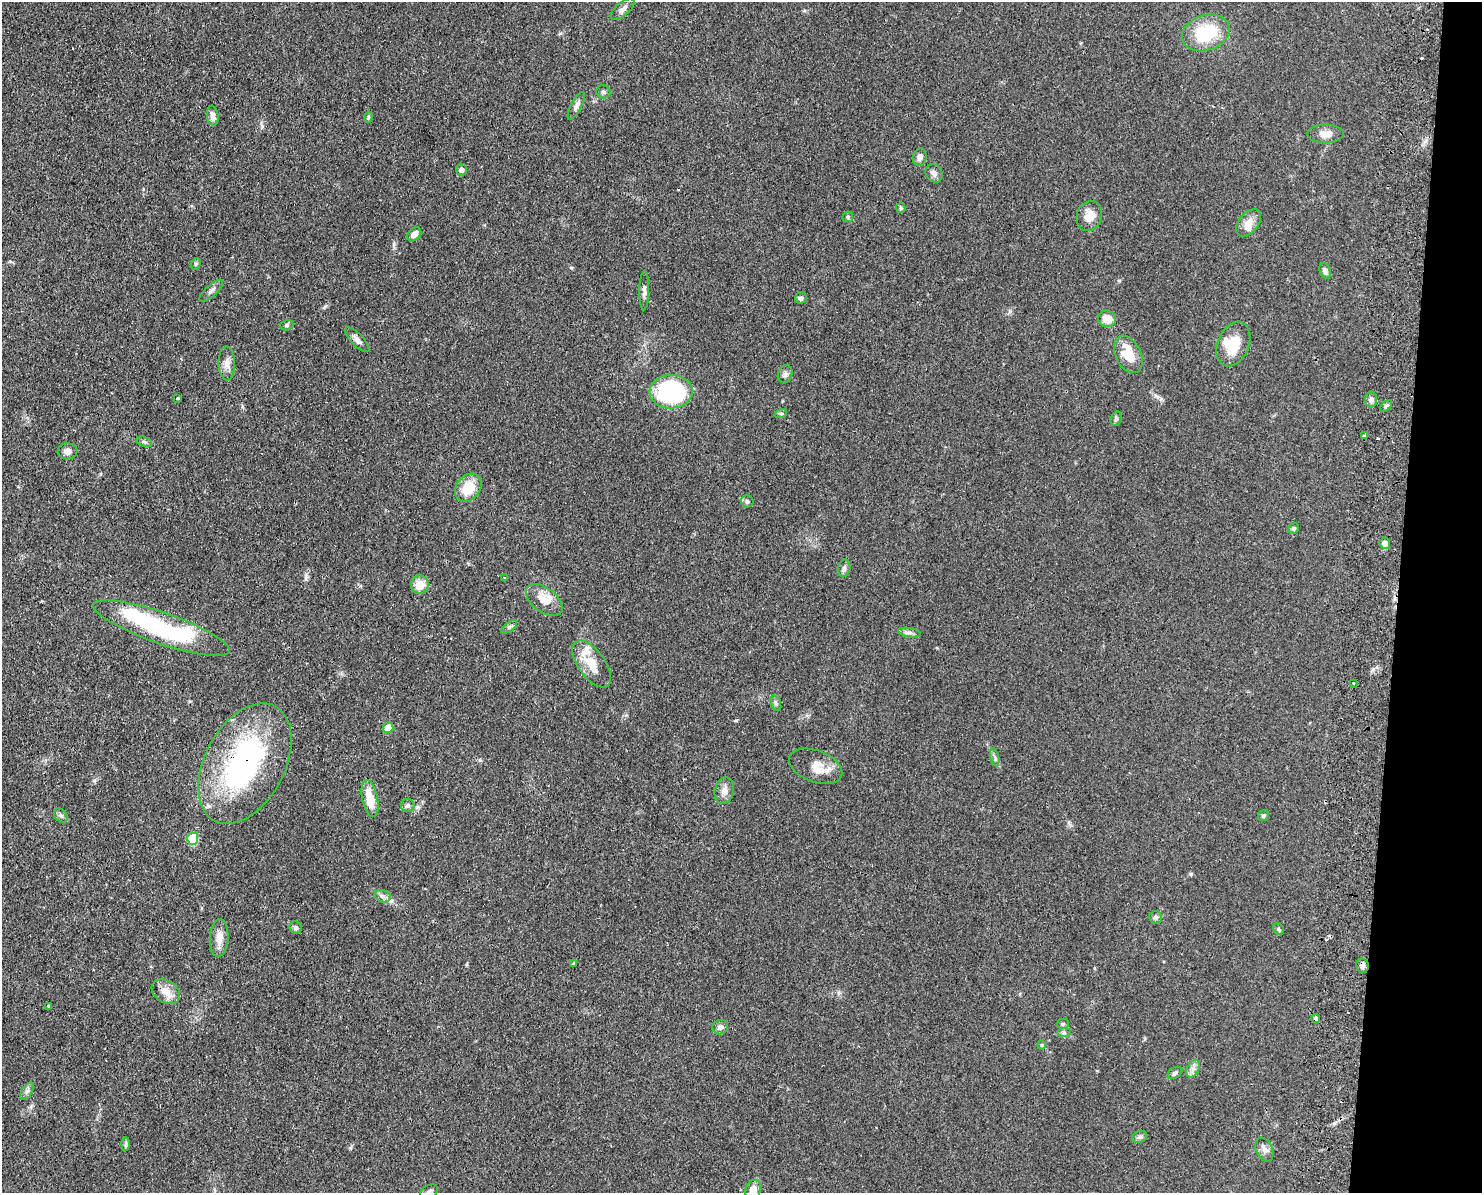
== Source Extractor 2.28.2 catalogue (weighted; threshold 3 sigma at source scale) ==
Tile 6 of 3 x 4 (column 3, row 2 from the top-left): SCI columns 3133-4612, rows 2392-3582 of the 4899 x 4783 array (HDU 1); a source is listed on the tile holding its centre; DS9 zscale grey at full resolution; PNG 1484 x 1195 px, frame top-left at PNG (2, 2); each listed source drawn as its Kron ellipse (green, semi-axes under 4 px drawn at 4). Shown black and unused: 6% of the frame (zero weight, under 2 of 3 exposures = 3% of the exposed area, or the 3 px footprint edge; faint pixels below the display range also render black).
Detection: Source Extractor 2.28.2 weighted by HDU 2 'WHT'; one run over the whole footprint, this tile lists its part. Background 0.0673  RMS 0.0058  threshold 0.0261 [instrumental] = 3 sigma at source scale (4.5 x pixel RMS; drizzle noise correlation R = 1.50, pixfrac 1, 0.05/0.05 arcsec/px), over >= 5 px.
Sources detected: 95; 2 inside a brighter object's white glare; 7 cosmic-ray / hot-pixel residue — neither listed nor drawn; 4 inside a brighter listed object's ellipse — not listed separately; the other 82 listed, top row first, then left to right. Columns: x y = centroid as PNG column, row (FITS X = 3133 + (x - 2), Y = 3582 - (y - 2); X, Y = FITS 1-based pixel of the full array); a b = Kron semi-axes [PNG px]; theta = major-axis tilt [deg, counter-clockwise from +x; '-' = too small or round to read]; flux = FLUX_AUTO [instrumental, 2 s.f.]
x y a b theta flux
622 9 14 6 40 2.8
1206 33 24 17 19 27
603 92 7 6 - 1.2
576 106 15 5 62 2.2
213 116 10 6 -82 3.3
368 117 6 4 71 0.84
1326 134 18 9 0 4.9
920 157 9 7 80 2.4
462 169 6 5 - 2.2
934 173 10 8 -56 2.8
901 208 5 5 - 0.75
1089 216 15 12 70 6.8
848 217 6 5 - 0.86
1248 223 16 9 51 5.5
414 234 8 6 44 3.4
196 264 6 4 67 0.93
1325 271 8 5 -70 2.2
644 290 20 5 89 2.4
211 291 15 5 42 2.2
801 298 6 5 - 1.7
1107 319 9 8 - 7.4
287 325 7 5 17 1.1
357 340 16 6 -46 2.7
1233 344 23 15 67 14
1128 354 20 12 -64 13
227 363 17 8 -89 3.9
785 374 9 7 71 2
671 392 21 16 1 75
178 398 3 2 - 0.8
1371 400 8 6 -89 1.7
1386 406 7 4 46 1.1
781 413 6 4 18 0.91
1116 419 7 5 71 1.1
1364 435 3 3 - 0.95
144 442 8 4 -19 1.2
67 451 10 8 -2 3
468 488 15 12 52 13
747 501 6 6 - 1.2
1294 528 5 5 - 0.98
1385 543 5 5 - 3.5
844 568 9 6 80 1.7
504 578 3 3 - 0.46
420 585 9 9 - 8.2
544 600 21 12 -37 8.6
509 627 9 4 35 1.2
161 628 72 15 -19 71
909 633 11 4 -11 1.8
592 664 27 13 -54 11
1353 683 3 2 - 1.8
776 703 8 5 -69 1.2
388 728 5 5 - 12
995 757 9 3 -77 1.2
245 764 65 40 62 110
816 766 28 16 -21 9.5
724 791 14 9 75 3.9
370 799 19 8 -79 12
408 806 7 6 - 1.6
61 815 8 6 -47 1.5
1263 816 6 5 - 0.98
193 839 6 5 - 27
383 896 8 6 -18 1.9
1155 917 6 6 - 1.4
296 928 6 6 - 1.5
1279 929 6 5 - 0.98
219 938 19 9 86 5.7
574 964 4 3 - 1.8
1362 966 7 6 - 1.9
166 992 15 11 -33 5.8
48 1006 3 3 - 1.9
1316 1018 4 3 - 3.2
1063 1024 5 5 - 0.83
720 1027 8 7 - 2.2
1064 1033 7 4 1 1
1041 1045 5 3 - 0.58
1193 1069 9 6 66 2.4
1175 1073 8 5 29 1.2
27 1091 10 5 59 1.8
1140 1137 8 5 21 1.3
126 1144 7 4 89 1
1264 1150 12 8 -65 3
753 1190 10 7 70 6.3
429 1192 9 6 27 1.7
Overlapping masked pixels (flux is a lower limit): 2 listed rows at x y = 245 764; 1316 1018
Isophote crosses this tile's border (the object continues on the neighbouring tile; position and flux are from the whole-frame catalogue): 2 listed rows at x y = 753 1190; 429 1192
Unlisted compact peaks at least as high as the median listed source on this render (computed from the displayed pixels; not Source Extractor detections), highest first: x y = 1191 874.